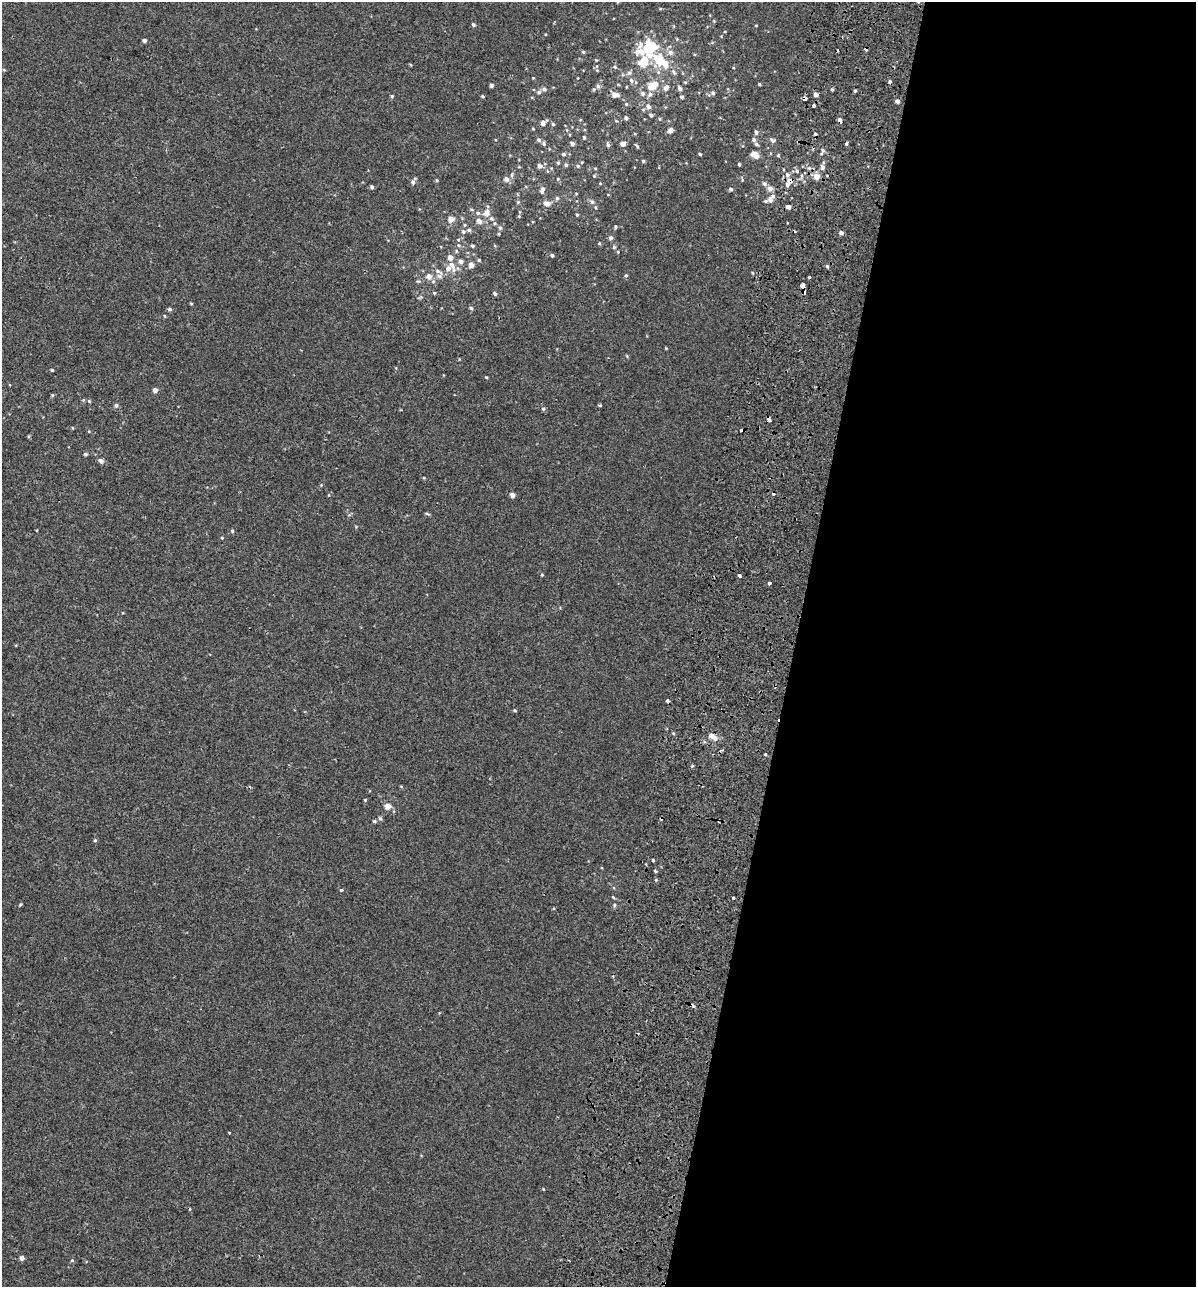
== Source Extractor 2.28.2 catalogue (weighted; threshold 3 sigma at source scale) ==
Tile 12 of 4 x 4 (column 4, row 3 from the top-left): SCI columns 3980-5173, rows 1443-2727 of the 5628 x 5448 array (HDU 1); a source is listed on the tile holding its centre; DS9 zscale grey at full resolution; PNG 1198 x 1289 px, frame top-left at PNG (2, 2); no overlay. Shown black and unused: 34% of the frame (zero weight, under 2 of 3 exposures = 11% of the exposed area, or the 3 px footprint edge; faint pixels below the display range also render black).
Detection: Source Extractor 2.28.2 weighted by HDU 2 'WHT'; one run over the whole footprint, this tile lists its part. Background 3.74e-04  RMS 0.0032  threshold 0.0146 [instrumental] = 3 sigma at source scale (4.5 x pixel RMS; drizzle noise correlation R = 1.50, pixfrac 1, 0.0396/0.0396 arcsec/px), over >= 5 px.
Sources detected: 221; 13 cosmic-ray / hot-pixel residue — not listed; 17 inside a brighter listed object's ellipse — not listed separately; the other 191 listed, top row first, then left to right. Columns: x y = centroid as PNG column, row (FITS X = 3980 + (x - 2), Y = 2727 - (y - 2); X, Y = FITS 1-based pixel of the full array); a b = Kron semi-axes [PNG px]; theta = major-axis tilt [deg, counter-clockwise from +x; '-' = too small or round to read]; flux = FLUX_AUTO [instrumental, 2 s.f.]
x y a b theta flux
618 2 5 3 - 0.27
660 9 5 3 - 0.32
714 21 5 4 - 0.31
473 25 4 4 - 0.6
756 25 4 3 - 0.22
725 31 4 3 - 0.21
545 34 4 3 - 0.24
677 39 5 3 - 0.29
144 41 4 4 - 0.86
650 47 13 10 -10 14
583 52 4 3 - 0.47
596 60 4 3 - 0.27
660 60 29 14 -40 12
615 67 5 4 - 0.36
4 70 5 3 - 0.26
597 70 5 3 - 0.29
629 73 7 6 - 0.85
533 78 3 3 - 0.25
631 80 6 5 - 0.84
685 82 4 4 - 0.34
890 82 3 3 - 2.1
759 84 3 2 - 0.4
491 85 4 4 - 0.97
598 86 6 5 - 0.86
652 86 11 8 33 6.1
626 87 4 3 - 0.22
666 88 8 6 41 1.8
544 89 6 5 - 0.88
680 89 6 5 - 1.1
832 89 4 4 - 0.44
855 91 4 4 - 0.46
539 92 6 6 - 0.74
643 93 7 6 - 0.98
713 93 6 5 - 0.78
615 95 8 5 -16 2.5
816 95 4 4 - 1.6
392 96 4 4 - 0.47
483 96 4 3 - 0.4
682 97 5 4 - 0.6
805 98 3 3 - 3.5
897 101 4 4 - 1.3
626 104 5 4 - 0.44
648 106 6 6 - 1.5
813 106 3 3 - 2.5
651 115 5 4 - 0.79
626 118 5 4 - 0.73
659 119 5 3 - 0.33
840 120 4 3 - 3.5
543 123 8 5 49 1.5
553 124 5 4 - 0.48
533 128 4 3 - 0.27
670 130 5 5 - 1.7
756 132 5 5 - 0.93
635 134 5 3 - 0.25
584 137 5 4 - 0.43
539 140 6 5 - 0.73
754 140 5 5 - 0.78
772 140 9 6 -32 0.86
572 143 4 4 - 1.2
544 144 6 5 - 0.62
608 144 7 4 -76 0.64
623 144 5 4 - 1.8
756 144 7 5 -47 0.6
846 144 3 3 - 2.4
637 146 6 3 -55 0.41
822 151 10 5 77 0.99
564 154 5 5 - 0.65
700 154 3 3 - 0.47
754 155 8 5 -32 3.8
778 155 5 4 - 0.51
643 161 4 4 - 0.4
582 162 4 3 - 0.23
558 163 5 4 - 0.45
739 164 4 3 - 0.44
566 165 5 4 - 0.55
539 166 5 5 - 1.4
578 166 6 4 -18 0.5
822 167 5 5 - 1.4
809 168 5 4 - 0.53
797 171 6 5 - 0.75
512 175 10 5 79 0.78
594 176 4 3 - 0.32
816 176 6 5 - 3.3
506 179 6 5 - 1.5
558 179 5 4 - 0.35
437 180 5 3 - 0.33
789 181 8 7 - 1.9
413 182 6 6 - 1.1
600 183 4 3 - 0.26
764 184 6 6 - 0.91
372 187 4 4 - 0.85
770 188 6 6 - 1.8
730 189 5 4 - 0.68
542 190 8 5 74 1.3
576 194 4 3 - 0.24
557 198 5 5 - 0.64
770 200 9 7 90 1.4
518 202 6 5 - 0.45
592 202 8 6 -51 0.84
546 204 10 7 -7 1.7
788 207 6 5 - 0.94
478 213 7 5 -14 0.88
486 213 8 7 - 2.4
577 215 4 3 - 0.41
519 216 5 4 - 0.35
451 219 5 5 - 2.8
491 219 6 5 - 0.65
479 221 7 6 - 1.6
465 225 5 4 - 0.33
615 227 4 4 - 0.48
500 228 6 6 - 0.67
469 230 6 4 -2 0.63
463 232 6 6 - 0.79
841 233 4 4 - 1.1
499 234 4 4 - 0.33
611 238 6 5 - 0.79
599 243 4 4 - 0.36
459 245 6 5 - 0.59
472 246 4 4 - 0.5
614 247 5 5 - 0.57
552 255 4 4 - 0.53
450 257 5 5 - 1.9
479 260 4 4 - 0.45
461 261 5 5 - 1.3
451 264 9 7 -63 1.8
471 265 5 5 - 1.9
827 266 5 4 - 0.54
438 271 15 5 -36 1.4
752 273 5 4 - 0.37
626 275 5 4 - 0.46
429 276 7 6 - 2.3
809 277 3 3 - 1
418 281 7 5 6 0.5
803 287 5 3 - 21
434 293 4 4 - 0.4
495 294 4 4 - 0.66
191 304 4 3 - 0.31
471 308 5 5 - 0.48
169 309 5 5 - 0.57
165 316 5 3 - 0.3
666 348 4 3 - 0.26
627 356 5 4 - 0.33
52 370 4 3 - 0.41
486 377 4 3 - 0.29
155 390 4 4 - 1.6
52 395 5 5 - 0.38
83 400 5 4 - 0.41
89 401 5 4 - 0.39
116 405 6 5 - 0.79
600 405 4 3 - 0.38
543 409 6 5 - 0.54
769 419 4 3 - 4.1
73 428 4 3 - 0.22
740 431 4 3 - 7.3
85 454 5 4 - 0.57
101 461 6 5 - 1.1
424 478 4 3 - 0.27
321 485 5 4 - 0.29
512 495 4 4 - 1.7
427 514 7 3 -19 0.41
349 515 6 3 18 0.4
356 527 5 4 - 0.3
232 531 5 4 - 0.42
222 538 4 4 - 0.33
542 575 4 3 - 0.37
739 575 3 3 - 2
770 583 3 3 - 1.3
123 613 4 2 - 0.23
515 710 4 3 - 0.4
673 733 4 3 - 0.39
715 738 8 7 - 1.8
766 754 3 3 - 0.47
692 766 5 3 - 0.33
401 786 4 4 - 0.28
365 800 4 4 - 0.32
388 806 6 5 - 2.7
380 818 6 4 -61 0.54
374 821 5 4 - 0.51
95 840 5 4 - 0.44
653 860 3 3 - 0.4
655 871 5 3 - 0.37
656 880 4 3 - 0.34
341 890 3 3 - 1.4
613 897 6 3 -36 0.4
733 898 3 3 - 0.39
20 904 4 3 - 0.39
614 905 6 5 - 0.65
229 1132 4 2 - 0.2
544 1190 3 3 - 0.51
22 1258 4 4 - 1.5
72 1260 5 4 - 0.4
Overlapping masked pixels (flux is a lower limit): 6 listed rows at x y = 805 98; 840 120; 789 181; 803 287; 769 419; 740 431
Isophote crosses this tile's border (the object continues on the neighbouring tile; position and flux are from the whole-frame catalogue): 1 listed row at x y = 618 2